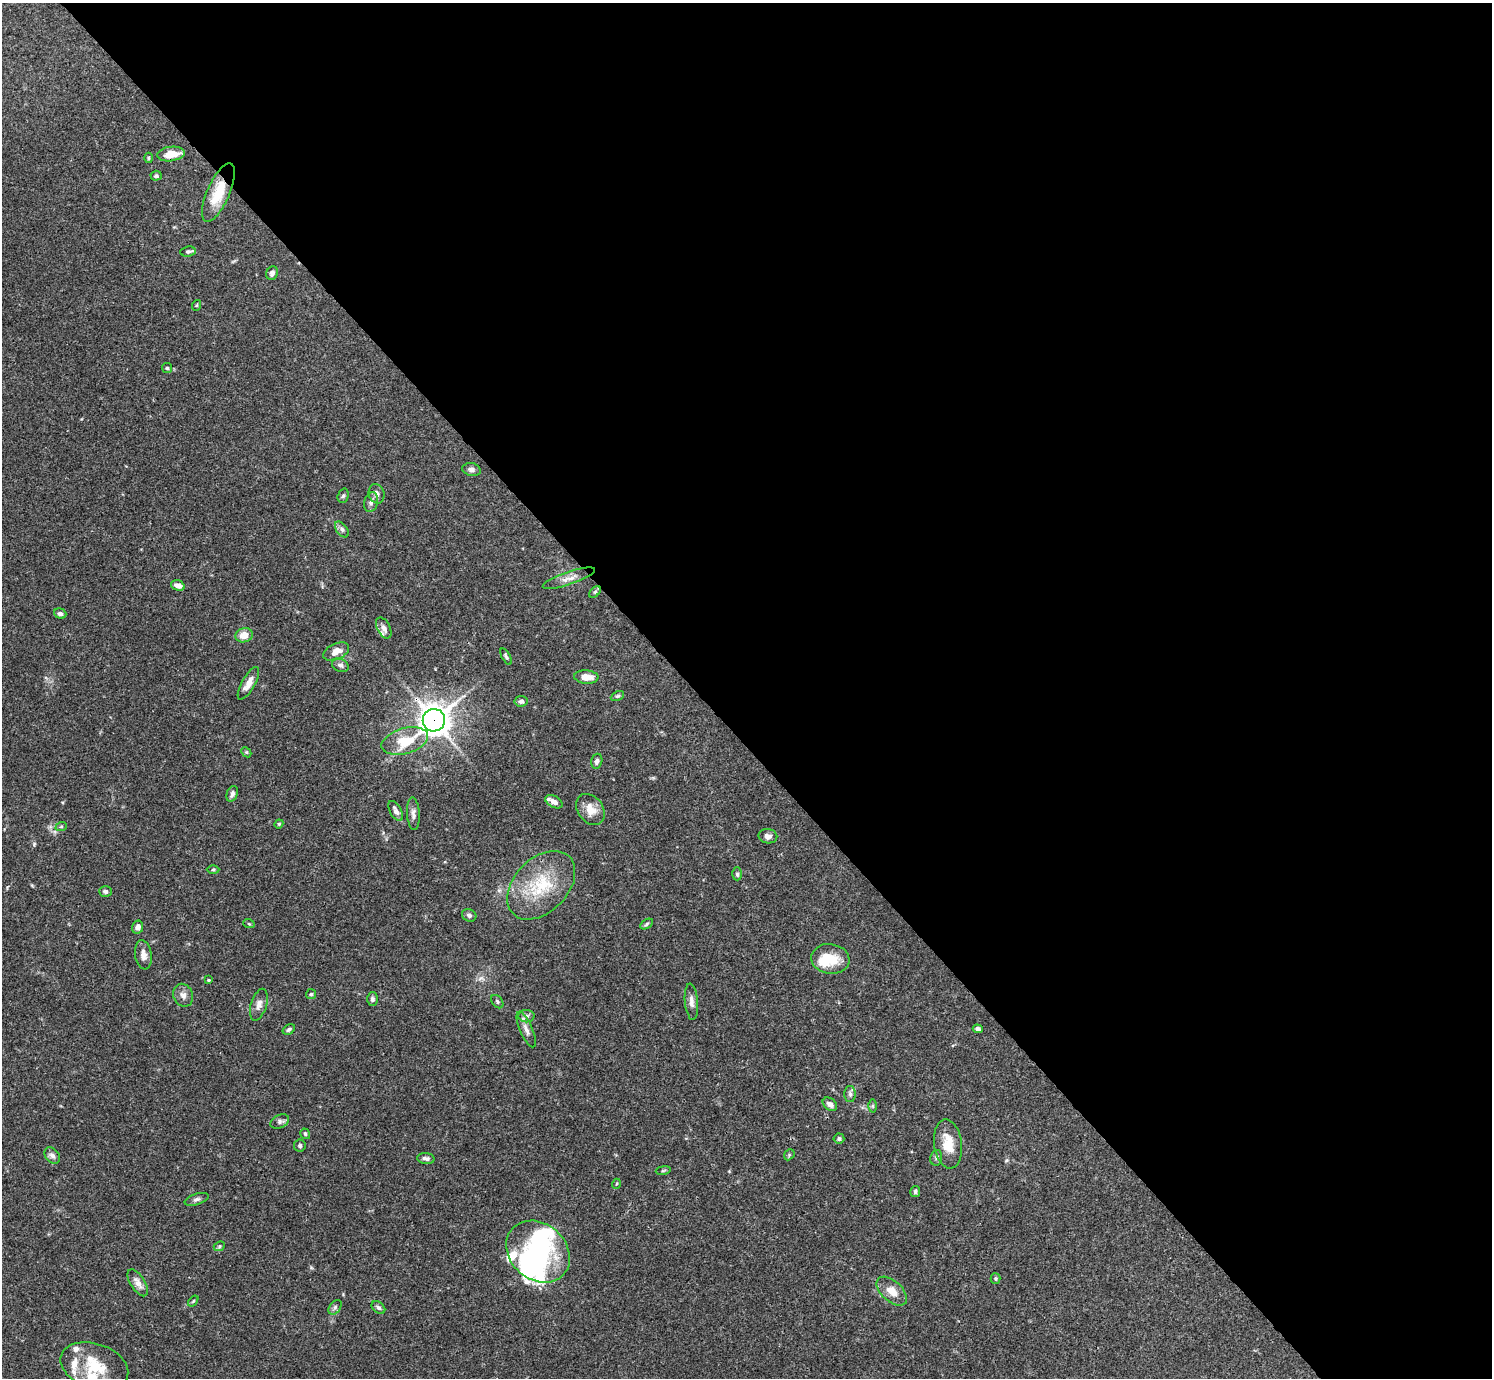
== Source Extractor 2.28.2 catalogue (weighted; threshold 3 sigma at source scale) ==
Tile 8 of 4 x 4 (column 4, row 2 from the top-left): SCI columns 4469-5958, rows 2909-4284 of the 5961 x 5958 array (HDU 1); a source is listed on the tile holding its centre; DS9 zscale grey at full resolution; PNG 1494 x 1380 px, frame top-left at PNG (2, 3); each listed source drawn as its Kron ellipse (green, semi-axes under 4 px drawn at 4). Shown black and unused: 54% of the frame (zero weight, under 3 of 4 exposures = <1% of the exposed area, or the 3 px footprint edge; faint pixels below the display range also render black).
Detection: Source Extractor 2.28.2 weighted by HDU 2 'WHT'; one run over the whole footprint, this tile lists its part. Background 0.0692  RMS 0.0032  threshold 0.0144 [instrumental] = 3 sigma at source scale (4.5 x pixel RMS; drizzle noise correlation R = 1.50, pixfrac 1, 0.05/0.05 arcsec/px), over >= 5 px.
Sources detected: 94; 3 inside a brighter object's white glare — neither listed nor drawn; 7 inside a brighter listed object's ellipse — not listed separately; the other 84 listed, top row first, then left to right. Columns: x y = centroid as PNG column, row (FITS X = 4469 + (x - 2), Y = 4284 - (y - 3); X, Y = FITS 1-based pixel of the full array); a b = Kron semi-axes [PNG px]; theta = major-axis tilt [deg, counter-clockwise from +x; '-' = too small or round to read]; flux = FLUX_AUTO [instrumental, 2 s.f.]
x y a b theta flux
171 154 14 7 7 4.6
148 158 5 3 - 0.37
156 176 5 5 - 0.63
218 193 31 11 66 9.3
188 251 8 5 6 0.77
272 273 7 5 65 1
197 305 5 3 - 0.3
167 368 5 5 - 0.43
471 470 9 6 -12 1.1
376 494 10 8 -76 1.5
343 496 7 5 71 0.61
371 502 10 6 75 1.4
342 529 9 5 -53 0.91
569 578 27 6 19 2.5
178 585 7 5 -16 1.8
595 592 7 4 45 0.52
60 614 6 5 - 0.9
384 628 11 6 -62 1.7
244 635 9 7 16 3.4
336 651 14 7 24 2.8
506 657 9 4 -61 0.59
340 665 9 6 -26 1
586 677 12 6 -5 3.6
248 683 18 6 60 2.8
617 696 7 4 26 0.56
521 701 6 5 - 1
434 720 11 11 - 410
405 741 24 13 16 10
246 752 6 4 -44 0.37
597 761 7 5 73 1
232 794 8 5 68 1.1
554 802 9 5 -28 1.8
590 809 17 12 -52 4.1
396 811 11 5 -61 1.5
413 814 16 6 -86 1.5
279 824 4 4 - 0.38
61 827 6 3 18 0.42
768 836 9 7 -11 1.3
213 869 6 4 1 0.46
737 874 6 4 -89 0.6
541 885 40 27 46 17
105 891 6 5 - 0.75
469 915 7 6 - 0.82
249 924 6 3 -20 0.34
647 924 7 4 30 0.54
138 927 6 5 - 1.5
143 955 14 8 -81 2
830 959 19 15 -9 7.6
209 980 3 3 - 0.32
311 994 5 5 - 0.47
183 995 11 10 - 1.7
372 999 7 5 89 0.82
497 1002 7 5 -52 0.61
691 1002 18 6 -85 1.8
259 1005 16 8 73 1.9
526 1016 8 6 1 0.99
289 1029 6 4 33 0.68
978 1029 5 4 - 1.1
526 1030 19 6 -67 1.8
850 1094 8 6 90 0.91
830 1104 8 5 -38 1.6
873 1106 6 4 89 0.44
280 1122 10 6 24 1
305 1134 5 4 - 0.5
839 1138 5 5 - 0.75
948 1144 25 14 -83 6.4
300 1146 6 6 - 0.64
52 1155 9 6 -50 1.2
789 1155 6 4 47 0.44
426 1158 8 5 -5 0.98
936 1158 8 6 78 0.76
663 1170 7 3 9 0.43
616 1184 5 3 - 0.3
915 1192 6 5 - 0.64
197 1199 12 5 17 0.95
219 1246 6 4 23 0.44
538 1252 34 28 -41 36
995 1278 5 5 - 0.48
138 1283 15 7 -57 2.2
892 1291 18 10 -42 4
193 1301 6 3 53 0.39
335 1307 8 5 55 0.8
378 1307 8 5 -38 0.78
94 1366 35 22 -18 13
Overlapping masked pixels (flux is a lower limit): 2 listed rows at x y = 218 193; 434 720
Isophote crosses this tile's border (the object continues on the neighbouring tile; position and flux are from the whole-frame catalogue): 1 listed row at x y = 94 1366